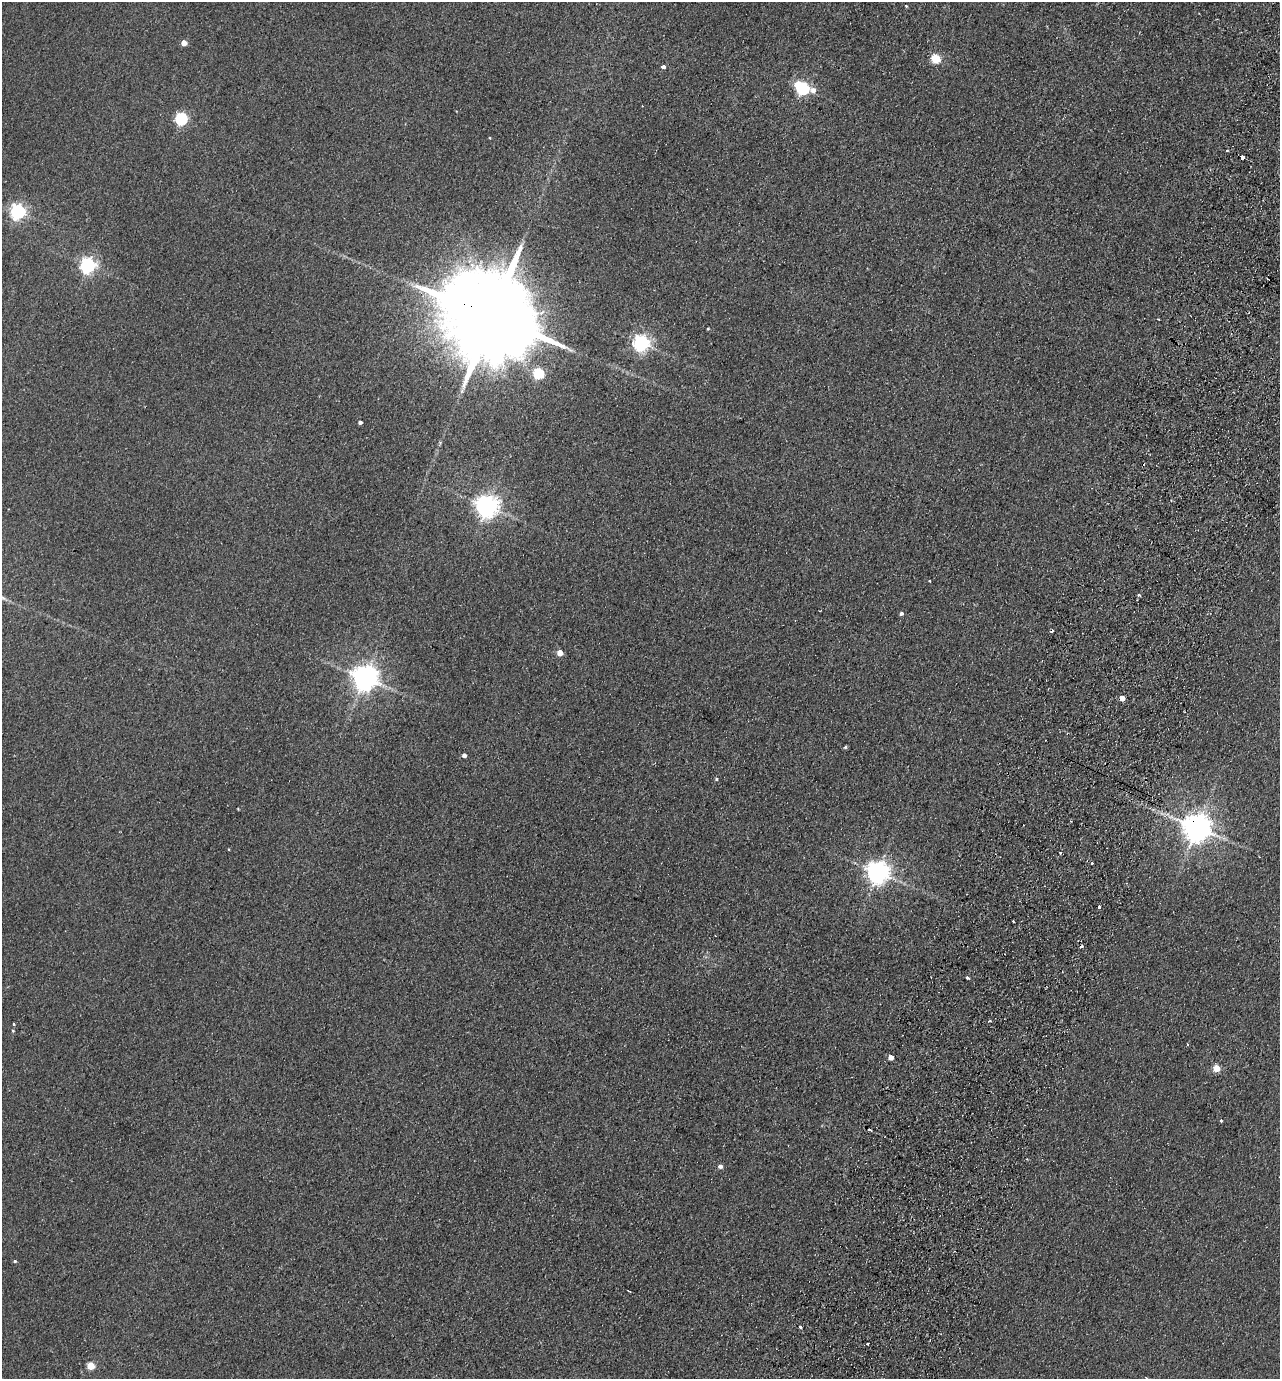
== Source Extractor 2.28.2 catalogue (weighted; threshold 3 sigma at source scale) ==
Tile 10 of 4 x 4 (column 2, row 3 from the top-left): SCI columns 1473-2750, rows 1403-2779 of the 5630 x 5558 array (HDU 1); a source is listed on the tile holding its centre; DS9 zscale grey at full resolution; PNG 1282 x 1381 px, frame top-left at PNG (2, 2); no overlay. Shown black and unused: <1% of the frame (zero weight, under 2 of 3 exposures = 3% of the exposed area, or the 3 px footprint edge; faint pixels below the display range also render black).
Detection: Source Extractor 2.28.2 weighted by HDU 2 'WHT'; one run over the whole footprint, this tile lists its part. Background 0.116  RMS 0.012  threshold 0.0549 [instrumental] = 3 sigma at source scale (4.5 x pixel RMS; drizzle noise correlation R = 1.50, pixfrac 1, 0.05/0.05 arcsec/px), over >= 5 px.
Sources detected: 53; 1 inside a brighter object's white glare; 5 cosmic-ray / hot-pixel residue — not listed; the other 47 listed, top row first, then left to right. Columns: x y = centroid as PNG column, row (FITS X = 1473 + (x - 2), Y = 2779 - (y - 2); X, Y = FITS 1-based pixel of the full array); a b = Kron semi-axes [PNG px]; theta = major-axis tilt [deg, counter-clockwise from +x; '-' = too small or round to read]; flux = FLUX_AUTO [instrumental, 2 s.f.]
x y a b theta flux
906 6 4 3 - 1.1
184 43 4 4 - 13
936 59 5 5 - 57
663 67 4 3 - 11
803 88 6 5 - 210
813 90 11 8 -8 8.4
181 118 5 5 - 170
1242 157 4 3 - 9.9
18 211 6 6 - 370
88 265 6 6 - 400
491 316 36 20 -26 32000
708 329 4 3 - 1.1
641 343 6 6 - 410
539 373 5 5 - 99
360 422 4 4 - 2.8
1171 501 4 2 - 1.1
487 506 7 7 - 1000
929 581 3 3 - 0.86
1139 595 3 3 - 2.2
901 613 4 4 - 3.2
560 653 4 4 - 15
364 677 8 8 - 1400
1122 698 4 4 - 14
845 747 4 4 - 1.9
464 755 4 4 - 4.5
716 779 4 3 - 1.6
238 809 4 3 - 0.81
1197 827 8 8 - 1900
1060 853 3 2 - 2.3
1091 863 3 3 - 2.6
877 872 7 7 - 980
1099 907 3 3 - 3.8
1013 922 3 2 - 1.6
1081 946 3 3 - 3.9
967 978 4 3 - 4.4
14 1024 3 3 - 2.1
13 1031 4 4 - 1.4
1187 1044 4 2 - 1.4
891 1057 4 4 - 8.9
1216 1068 5 4 - 29
1221 1121 3 3 - 1.9
720 1166 5 5 - 4.3
15 1261 4 4 - 1.6
629 1291 3 2 - 1
800 1327 3 3 - 4.1
867 1344 3 2 - 1.7
91 1366 5 5 - 38
Overlapping masked pixels (flux is a lower limit): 3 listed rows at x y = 491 316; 1122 698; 1197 827